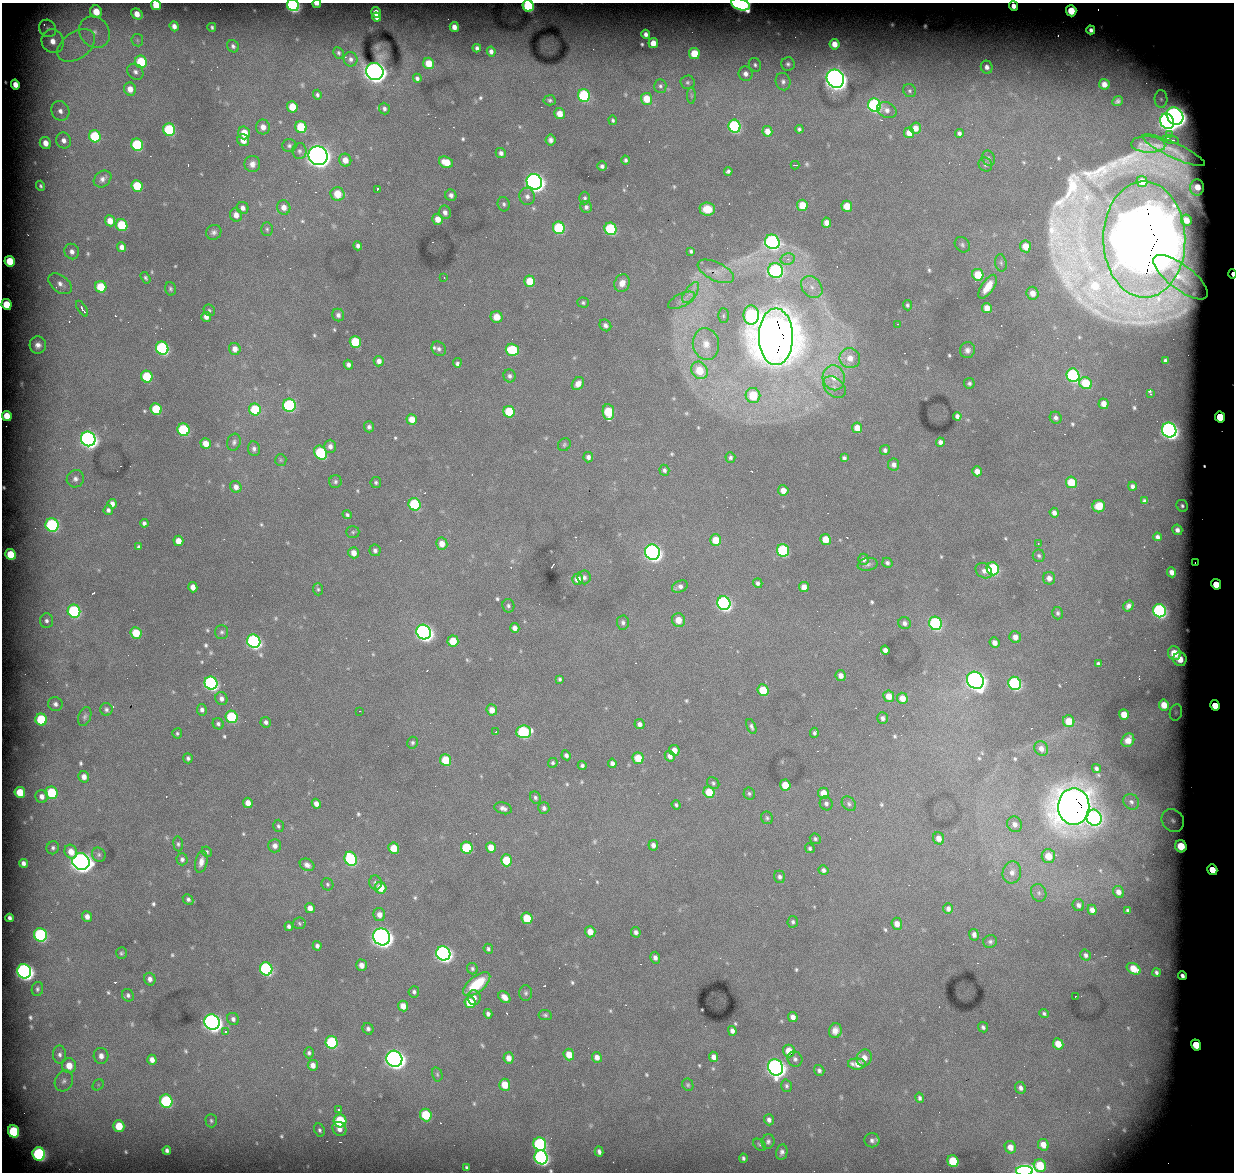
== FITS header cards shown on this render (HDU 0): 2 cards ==
NAXIS1  =                 1232 / length of data axis 1
NAXIS2  =                 1170 / length of data axis 2

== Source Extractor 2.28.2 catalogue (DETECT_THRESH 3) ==
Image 1232 x 1170 px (HDU 0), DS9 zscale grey, 1 PNG px = 1 image px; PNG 1236 x 1174 px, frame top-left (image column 1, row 1170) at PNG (2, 3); each listed source drawn as its Kron ellipse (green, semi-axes under 4 px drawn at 4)
Background 4670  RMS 31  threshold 92.6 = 3 sigma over >= 5 px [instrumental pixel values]
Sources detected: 679; of the 679, the 500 brightest by FLUX_AUTO listed and drawn (179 fainter detections omitted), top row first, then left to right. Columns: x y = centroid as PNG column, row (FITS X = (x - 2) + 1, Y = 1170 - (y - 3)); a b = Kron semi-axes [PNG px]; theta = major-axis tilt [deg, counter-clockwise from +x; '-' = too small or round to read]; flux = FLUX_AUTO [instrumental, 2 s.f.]
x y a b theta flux
317 4 4 2 - 1.1e+04
740 4 9 5 -18 4.0e+05
156 5 5 5 - 4.2e+04
293 5 6 5 - 5.0e+05
528 6 6 5 - 2.3e+05
1013 6 5 4 - 1.8e+04
1071 11 5 5 - 8.2e+04
96 12 6 5 - 3.9e+04
376 12 5 4 - 1.7e+04
137 14 6 5 - 2.2e+04
376 17 4 4 - 1.0e+04
174 26 5 4 - 1.2e+04
212 27 4 3 - 3.7e+03
454 27 5 4 - 1.4e+04
48 28 9 8 - 1.0e+04
1091 30 4 4 - 9.1e+03
94 32 17 14 -51 5.0e+04
646 34 4 4 - 8.7e+03
137 40 6 6 - 4.7e+03
53 41 12 11 - 3.5e+04
653 43 5 5 - 2.3e+04
834 44 5 5 - 2.5e+04
76 45 21 13 35 6.7e+04
233 46 6 5 - 6.3e+03
477 48 4 4 - 6.3e+03
491 52 5 4 - 9.5e+03
338 53 6 5 - 4.0e+03
694 53 5 5 - 5.8e+04
351 59 7 7 - 8.3e+03
141 62 6 6 - 1.1e+05
429 63 6 5 - 4.0e+04
788 64 7 6 - 5.9e+03
755 65 7 6 - 5.3e+03
987 67 6 6 - 1.1e+04
375 71 9 8 - 1.9e+06
135 72 9 7 -45 9.4e+03
745 74 7 7 - 1.2e+04
417 78 4 4 - 6.3e+03
835 79 9 8 - 2.1e+06
687 82 7 7 - 5.2e+03
783 82 9 7 -75 8.4e+03
1104 84 5 5 - 1.4e+04
15 85 5 4 - 2.0e+04
660 86 7 6 - 5.6e+03
130 89 6 6 - 2.2e+04
910 91 7 6 - 4.8e+03
317 95 5 4 - 4.8e+03
584 95 6 6 - 2.3e+05
691 96 8 4 -90 4.2e+03
646 99 6 5 - 4.6e+04
1161 99 9 6 -87 8.1e+03
550 100 6 5 - 4.3e+03
1118 101 6 4 42 6.7e+03
874 105 7 6 - 4.3e+05
292 107 6 5 - 5.0e+04
384 109 6 5 - 6.5e+03
887 110 10 7 -26 1.2e+04
60 111 10 8 -62 1.7e+04
559 114 5 5 - 2.6e+04
1175 116 9 8 - 1.8e+06
613 120 5 4 - 4.0e+03
1167 121 8 7 - 1.2e+06
735 126 6 6 - 3.4e+05
263 127 7 7 - 1.7e+04
301 127 6 5 - 9.1e+04
915 128 5 5 - 1.8e+04
799 129 4 4 - 4.6e+03
169 130 6 6 - 1.9e+05
767 131 5 5 - 2.0e+04
244 133 6 5 - 3.9e+04
909 133 5 5 - 2.8e+04
959 133 4 4 - 5.9e+03
1170 135 3 2 - 4.9e+03
95 136 6 5 - 1.3e+05
64 140 8 7 - 1.4e+04
243 140 6 5 - 2.5e+04
551 140 5 5 - 8.2e+03
1171 140 7 2 -15 7.1e+03
45 143 6 5 - 2.2e+04
1148 144 17 8 -3 1.5e+04
137 145 6 5 - 1.9e+05
289 146 7 6 - 5.6e+03
1174 150 34 7 -25 2.3e+04
299 151 8 7 - 7.2e+03
501 153 5 5 - 8.6e+03
318 156 10 9 - 2.6e+06
988 158 8 6 -66 5.8e+03
345 160 6 6 - 2.1e+04
626 160 4 4 - 5.3e+03
446 162 7 5 -23 3.9e+04
252 164 8 8 - 1.4e+04
795 165 4 2 - 4.6e+03
985 165 7 6 - 5.3e+03
602 166 5 4 - 5.8e+03
728 171 4 4 - 5.6e+03
102 179 10 7 40 9.7e+03
1142 181 5 5 - 2.7e+04
534 182 8 7 - 1.4e+06
40 186 5 4 - 4.4e+03
137 186 6 5 - 8.4e+04
1197 187 8 7 - 3.6e+04
377 189 3 3 - 7.1e+03
338 194 7 6 - 4.6e+04
451 195 6 5 - 8.3e+03
527 196 9 7 -79 1.1e+04
585 198 6 5 - 4.7e+03
504 204 7 6 - 5.4e+03
802 205 5 5 - 4.3e+04
847 206 5 5 - 4.5e+04
284 207 7 6 - 1.8e+04
586 207 6 5 - 7.4e+03
243 208 6 5 - 1.0e+04
707 209 7 6 - 3.9e+04
445 212 7 6 - 9.0e+03
236 215 6 6 - 1.5e+04
438 219 5 5 - 2.2e+04
1186 220 6 5 - 1.7e+04
110 221 5 5 - 2.6e+04
826 223 5 4 - 1.7e+04
122 225 6 5 - 1.1e+05
559 228 6 6 - 1.7e+05
267 229 7 5 -88 4.4e+03
611 229 6 6 - 2.2e+05
214 232 8 7 - 7.5e+03
1144 239 58 41 -89 3.3e+07
772 242 7 7 - 5.9e+05
962 245 8 7 - 5.7e+03
358 246 5 4 - 7.4e+03
1026 246 6 5 - 3.4e+04
122 247 5 4 - 1.2e+04
691 251 4 3 - 3.8e+03
72 252 8 7 - 1.2e+04
788 259 7 5 12 8.4e+03
10 261 5 5 - 7.5e+04
1001 263 9 5 -80 5.7e+03
716 271 19 9 -26 2.4e+04
776 271 7 7 - 4.4e+05
1232 274 5 2 - 2.7e+04
978 275 6 5 - 5.6e+04
1181 277 33 12 -37 3.5e+04
146 278 6 4 -58 3.9e+03
444 278 3 2 - 3.9e+03
530 281 5 5 - 5.8e+04
622 283 9 7 66 1.8e+04
60 284 13 8 -36 1.7e+04
101 287 6 5 - 7.6e+04
812 287 12 9 -48 2.0e+04
988 287 14 6 56 3.2e+04
170 289 7 5 -74 4.6e+03
691 293 12 6 55 1.3e+04
1032 293 6 6 - 1.9e+04
682 300 15 6 25 1.3e+04
583 303 5 5 - 4.1e+03
6 304 5 5 - 6.9e+04
907 305 5 4 - 4.3e+03
987 308 5 5 - 2.6e+04
82 309 9 3 -57 7.7e+03
209 310 6 5 - 3.9e+03
338 315 6 6 - 8.1e+03
751 315 9 8 - 3.4e+05
723 316 7 5 -89 4.3e+03
206 317 5 4 - 1.2e+04
497 317 6 6 - 2.3e+04
897 324 3 2 - 3.8e+03
605 325 6 5 - 7.1e+03
776 337 28 17 90 1.5e+07
355 342 6 5 - 9.9e+04
706 344 16 13 -81 3.5e+04
38 345 8 8 - 1.4e+04
162 348 6 6 - 3.9e+05
235 349 6 5 - 1.6e+04
439 349 8 6 -52 7.2e+03
512 350 7 6 - 1.3e+05
967 350 8 7 - 9.4e+03
850 358 10 10 - 2.6e+04
379 361 5 5 - 1.1e+04
1165 361 4 3 - 4.3e+03
457 363 4 3 - 1.0e+04
348 365 5 4 - 8.9e+03
699 370 9 7 -56 5.5e+04
1073 375 7 6 - 3.9e+05
510 376 6 6 - 7.3e+03
147 377 6 5 - 1.1e+05
834 378 12 11 - 3.4e+04
969 383 5 5 - 5.2e+03
1086 383 6 5 - 8.2e+04
578 384 7 5 53 1.5e+04
834 387 13 9 -42 1.7e+04
1150 394 3 2 - 4.1e+03
753 395 7 7 - 7.8e+04
1104 404 5 5 - 1.8e+04
289 405 6 6 - 2.7e+05
156 409 6 5 - 9.6e+04
255 409 6 5 - 1.2e+05
509 412 6 5 - 9.3e+04
608 412 8 5 -83 1.0e+05
7 416 5 4 - 4.4e+04
957 416 4 4 - 7.9e+03
1220 417 5 5 - 2.1e+05
1056 418 6 5 - 8.0e+03
412 419 5 5 - 2.7e+04
369 427 5 5 - 6.3e+03
857 428 5 5 - 2.9e+04
183 430 6 6 - 2.2e+05
1169 430 7 7 - 1.2e+06
88 439 7 7 - 1.1e+06
234 442 8 6 72 6.3e+03
940 442 4 4 - 8.7e+03
206 444 5 5 - 2.6e+04
564 445 7 6 - 4.3e+03
330 446 6 6 - 1.1e+04
254 449 7 6 - 6.8e+03
885 450 5 5 - 6.4e+03
321 453 7 6 - 1.8e+05
588 457 5 5 - 8.1e+03
730 457 5 5 - 5.6e+03
844 458 4 4 - 6.3e+03
281 460 6 5 - 3.8e+03
894 465 6 5 - 1.1e+04
664 470 5 5 - 6.1e+03
977 471 5 5 - 1.8e+04
75 479 9 8 - 1.0e+04
335 482 6 6 - 5.0e+03
376 482 5 5 - 4.0e+03
1071 482 6 5 - 6.3e+04
1132 486 4 4 - 7.1e+03
236 487 6 5 - 1.3e+04
783 490 5 5 - 1.9e+04
1144 501 4 3 - 4.8e+03
112 504 5 4 - 1.1e+04
415 504 6 6 - 2.0e+05
1099 506 6 6 - 4.5e+04
1182 506 6 5 - 5.8e+03
108 510 5 4 - 6.6e+03
1054 513 5 4 - 9.8e+03
347 515 5 4 - 4.1e+03
144 523 4 4 - 6.2e+03
52 525 7 6 - 3.4e+05
1177 530 5 5 - 1.0e+04
353 532 7 5 1 3.9e+03
1158 537 4 3 - 6.1e+03
826 539 5 5 - 3.9e+04
716 540 5 5 - 4.7e+04
178 541 5 5 - 2.6e+04
1038 543 3 2 - 4.6e+03
442 544 6 5 - 2.2e+04
139 547 4 3 - 4.6e+03
375 550 6 5 - 7.0e+03
783 550 6 6 - 2.3e+05
652 552 7 7 - 1.2e+06
354 553 5 5 - 1.9e+04
10 554 5 5 - 6.9e+04
1039 556 6 6 - 4.8e+03
863 559 5 5 - 7.3e+03
887 563 5 5 - 6.2e+03
1195 563 2 2 - 5.9e+04
868 564 10 6 11 7.0e+03
993 569 6 6 - 2.6e+05
984 571 9 7 -34 1.1e+04
1172 572 5 4 - 1.4e+04
584 577 7 6 - 7.6e+03
1049 578 6 6 - 1.3e+04
577 579 5 5 - 2.1e+04
758 583 5 4 - 6.4e+03
1216 584 5 5 - 1.4e+05
680 586 8 5 25 9.3e+03
193 587 5 4 - 1.7e+04
804 587 5 5 - 2.1e+04
318 589 6 5 - 3.8e+03
724 603 7 6 - 7.1e+05
508 606 7 6 - 5.7e+03
1128 606 6 4 55 9.4e+03
74 611 6 6 - 3.0e+05
1159 611 7 6 - 5.3e+05
1058 613 6 5 - 4.8e+03
678 620 7 6 - 2.3e+04
46 621 7 6 - 7.6e+03
623 623 7 6 - 6.4e+03
904 623 6 6 - 8.1e+03
935 623 7 6 - 3.4e+05
515 628 5 4 - 1.4e+04
222 632 7 6 - 5.0e+03
424 632 7 7 - 1.1e+06
136 633 6 5 - 6.5e+04
1015 637 6 5 - 1.6e+04
254 641 7 6 - 5.7e+05
453 641 5 5 - 5.1e+04
995 643 5 5 - 1.4e+04
885 650 4 4 - 1.1e+04
1174 653 7 6 - 6.2e+04
1180 659 7 6 - 3.9e+04
1098 664 4 4 - 5.5e+03
841 676 5 5 - 1.3e+04
560 679 4 3 - 4.3e+03
975 680 9 8 - 1.7e+06
211 683 7 6 - 6.0e+05
1015 683 6 6 - 4.2e+05
763 690 6 5 - 7.3e+04
889 696 6 5 - 2.5e+04
902 698 5 5 - 2.6e+04
221 699 7 6 - 8.8e+03
55 704 7 7 - 9.2e+03
1164 705 5 5 - 3.3e+04
1215 705 5 5 - 1.2e+05
106 709 6 6 - 5.6e+03
202 710 6 5 - 7.4e+03
492 710 5 5 - 2.2e+04
360 711 3 2 - 4.6e+03
1176 712 8 6 75 6.7e+03
1124 714 5 5 - 3.0e+04
85 717 10 6 69 6.2e+03
231 717 6 6 - 1.5e+05
883 718 6 5 - 7.8e+03
41 719 6 5 - 1.3e+05
1069 721 6 5 - 3.7e+04
266 722 5 5 - 7.0e+03
218 724 6 5 - 5.8e+03
640 724 5 5 - 9.9e+03
751 727 8 4 -67 5.7e+03
496 732 2 2 - 1.2e+04
523 732 7 6 - 2.5e+05
177 733 5 5 - 3.9e+03
814 733 5 4 - 5.1e+03
1128 740 7 6 - 1.8e+04
412 743 6 5 - 4.7e+03
1041 748 7 6 - 1.4e+04
674 750 5 5 - 2.2e+04
566 755 5 4 - 7.6e+03
670 756 6 5 - 1.2e+04
188 758 5 4 - 5.6e+03
638 758 6 5 - 5.4e+04
446 760 6 5 - 7.9e+04
553 763 5 4 - 4.2e+03
612 763 5 4 - 8.4e+03
582 765 4 4 - 4.9e+03
1096 769 4 4 - 5.7e+03
84 777 6 5 - 1.6e+04
713 783 6 5 - 4.6e+03
785 785 5 5 - 4.8e+04
20 792 5 5 - 6.2e+04
709 792 6 5 - 5.3e+04
52 793 6 6 - 1.3e+05
749 793 6 5 - 4.5e+03
823 793 6 5 - 3.1e+04
42 796 6 6 - 1.3e+04
535 798 6 5 - 5.3e+03
1131 802 8 7 - 7.8e+03
248 803 5 4 - 1.7e+04
826 803 7 6 - 6.9e+03
316 804 5 4 - 1.3e+04
849 804 8 6 -48 6.0e+03
676 805 5 4 - 4.3e+03
1074 806 18 15 89 9.8e+06
503 808 9 5 -18 8.7e+03
544 808 6 5 - 7.0e+03
767 818 6 5 - 4.3e+03
1094 818 8 7 - 4.4e+05
1173 820 12 10 -48 1.9e+04
1015 824 8 7 - 1.2e+04
278 826 6 5 - 4.8e+03
939 838 6 5 - 1.6e+04
815 839 5 5 - 4.4e+03
178 844 7 5 -83 4.5e+03
653 845 5 5 - 9.5e+03
275 846 7 6 - 1.2e+04
1181 846 6 5 - 8.7e+04
491 847 5 5 - 3.1e+04
53 848 7 6 - 5.6e+03
394 848 5 5 - 4.8e+04
467 848 6 5 - 1.6e+05
810 848 5 4 - 4.0e+03
71 852 7 6 - 2.4e+04
207 852 5 4 - 3.7e+03
99 855 7 6 - 5.7e+03
1048 856 7 7 - 3.8e+04
182 859 6 5 - 6.7e+03
351 859 7 6 - 2.4e+05
506 860 6 5 - 7.8e+04
81 862 9 8 - 1.8e+06
201 862 11 6 77 1.6e+04
23 863 4 4 - 8.5e+03
307 865 7 6 - 9.8e+03
823 870 5 4 - 6.8e+03
1212 870 5 5 - 1.3e+05
1012 872 11 9 77 1.6e+04
780 877 6 5 - 6.8e+03
375 883 7 6 - 6.7e+03
327 884 6 5 - 4.0e+03
381 888 6 5 - 4.2e+04
1118 892 6 5 - 1.4e+04
1039 893 9 7 -66 9.2e+03
188 899 6 5 - 5.7e+03
1078 905 6 5 - 8.1e+03
310 908 5 5 - 1.5e+04
948 909 5 5 - 7.3e+03
1092 910 5 4 - 1.3e+04
1128 910 4 3 - 4.6e+03
379 915 6 6 - 1.5e+04
87 917 5 5 - 1.4e+04
10 918 4 3 - 6.4e+03
527 918 6 5 - 6.5e+04
793 922 6 5 - 5.0e+03
299 923 6 6 - 3.8e+03
897 924 6 5 - 1.6e+04
289 926 4 4 - 6.1e+03
590 932 6 5 - 2.4e+04
636 932 5 4 - 8.1e+03
40 935 7 6 - 3.7e+05
974 935 6 5 - 7.9e+03
382 937 8 8 - 1.8e+06
990 942 7 6 - 5.6e+03
317 946 4 4 - 7.6e+03
488 949 5 4 - 4.7e+03
121 953 6 5 - 4.4e+03
443 953 7 7 - 1.0e+06
1085 955 6 5 - 6.5e+03
655 958 6 5 - 8.6e+03
361 965 6 5 - 1.6e+04
266 969 7 6 - 4.2e+05
472 969 6 5 - 5.1e+03
1134 969 7 5 -33 3.9e+04
24 971 7 6 - 1.1e+06
1156 973 4 3 - 5.0e+03
1182 976 5 4 - 8.7e+03
150 979 6 5 - 1.1e+04
477 984 16 8 39 8.6e+04
37 989 7 5 79 5.6e+03
414 992 5 5 - 5.7e+03
526 993 7 6 - 5.4e+03
128 995 6 5 - 5.9e+03
1076 996 3 2 - 4.4e+03
474 997 7 6 - 1.1e+04
504 997 7 5 -45 1.5e+04
470 1002 6 5 - 6.0e+04
403 1006 5 5 - 2.2e+04
488 1014 5 4 - 7.5e+03
1044 1014 5 4 - 4.1e+03
545 1015 7 5 -8 4.2e+03
793 1017 5 4 - 1.3e+04
233 1019 6 5 - 7.6e+03
212 1022 8 7 - 1.4e+06
983 1027 5 5 - 5.6e+03
368 1029 6 5 - 6.1e+03
225 1031 4 3 - 5.7e+03
732 1031 5 4 - 9.0e+03
835 1031 7 6 - 1.3e+04
332 1042 6 6 - 2.0e+05
1058 1044 6 5 - 3.5e+04
1196 1045 6 5 - 1.2e+05
789 1051 6 6 - 3.5e+04
309 1053 5 5 - 4.9e+03
60 1055 9 6 -88 8.9e+03
569 1055 6 5 - 3.4e+04
101 1056 8 7 - 1.5e+04
597 1057 5 5 - 1.4e+04
714 1057 5 4 - 1.3e+04
509 1058 6 5 - 1.7e+04
864 1058 8 7 - 1.8e+04
394 1059 8 7 - 1.6e+06
795 1059 8 7 - 7.2e+03
152 1060 5 4 - 1.5e+04
857 1064 9 5 -3 2.2e+04
313 1065 5 5 - 1.5e+04
69 1066 7 7 - 3.3e+04
776 1067 8 7 - 1.3e+06
819 1070 5 5 - 5.9e+03
437 1074 7 5 -74 4.2e+03
64 1081 11 8 64 1.3e+04
98 1085 6 5 - 4.0e+03
505 1085 6 5 - 4.2e+04
688 1085 6 5 - 4.2e+03
786 1086 6 5 - 4.8e+03
1020 1088 6 5 - 9.0e+03
920 1098 5 4 - 5.4e+03
166 1101 6 6 - 2.5e+05
338 1109 3 3 - 7.5e+03
426 1115 6 5 - 1.0e+05
769 1120 5 5 - 8.5e+03
211 1121 7 6 - 4.8e+03
340 1121 6 6 - 1.4e+05
119 1126 6 5 - 6.0e+04
339 1129 7 6 - 1.5e+04
319 1130 7 5 -66 5.3e+03
14 1131 6 5 - 1.9e+05
872 1140 7 7 - 7.5e+03
768 1142 7 6 - 6.1e+03
540 1144 7 6 - 4.0e+05
760 1145 7 5 -38 4.3e+03
1043 1145 6 5 - 2.1e+04
1010 1147 6 5 - 1.9e+04
167 1150 4 4 - 6.9e+03
599 1152 5 4 - 7.3e+03
782 1152 8 5 78 7.9e+03
39 1154 7 6 - 4.4e+05
541 1157 7 6 - 7.8e+05
743 1158 4 3 - 4.6e+03
953 1161 6 5 - 1.1e+05
1040 1166 6 6 - 8.3e+04
467 1167 4 3 - 4.1e+03
1024 1171 8 4 1 7.8e+05
At the frame edge (FLAGS 8, measured only in part): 8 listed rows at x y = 317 4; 740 4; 156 5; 293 5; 528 6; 1013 6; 1232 274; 1024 1171
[179 fainter detections neither listed nor drawn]